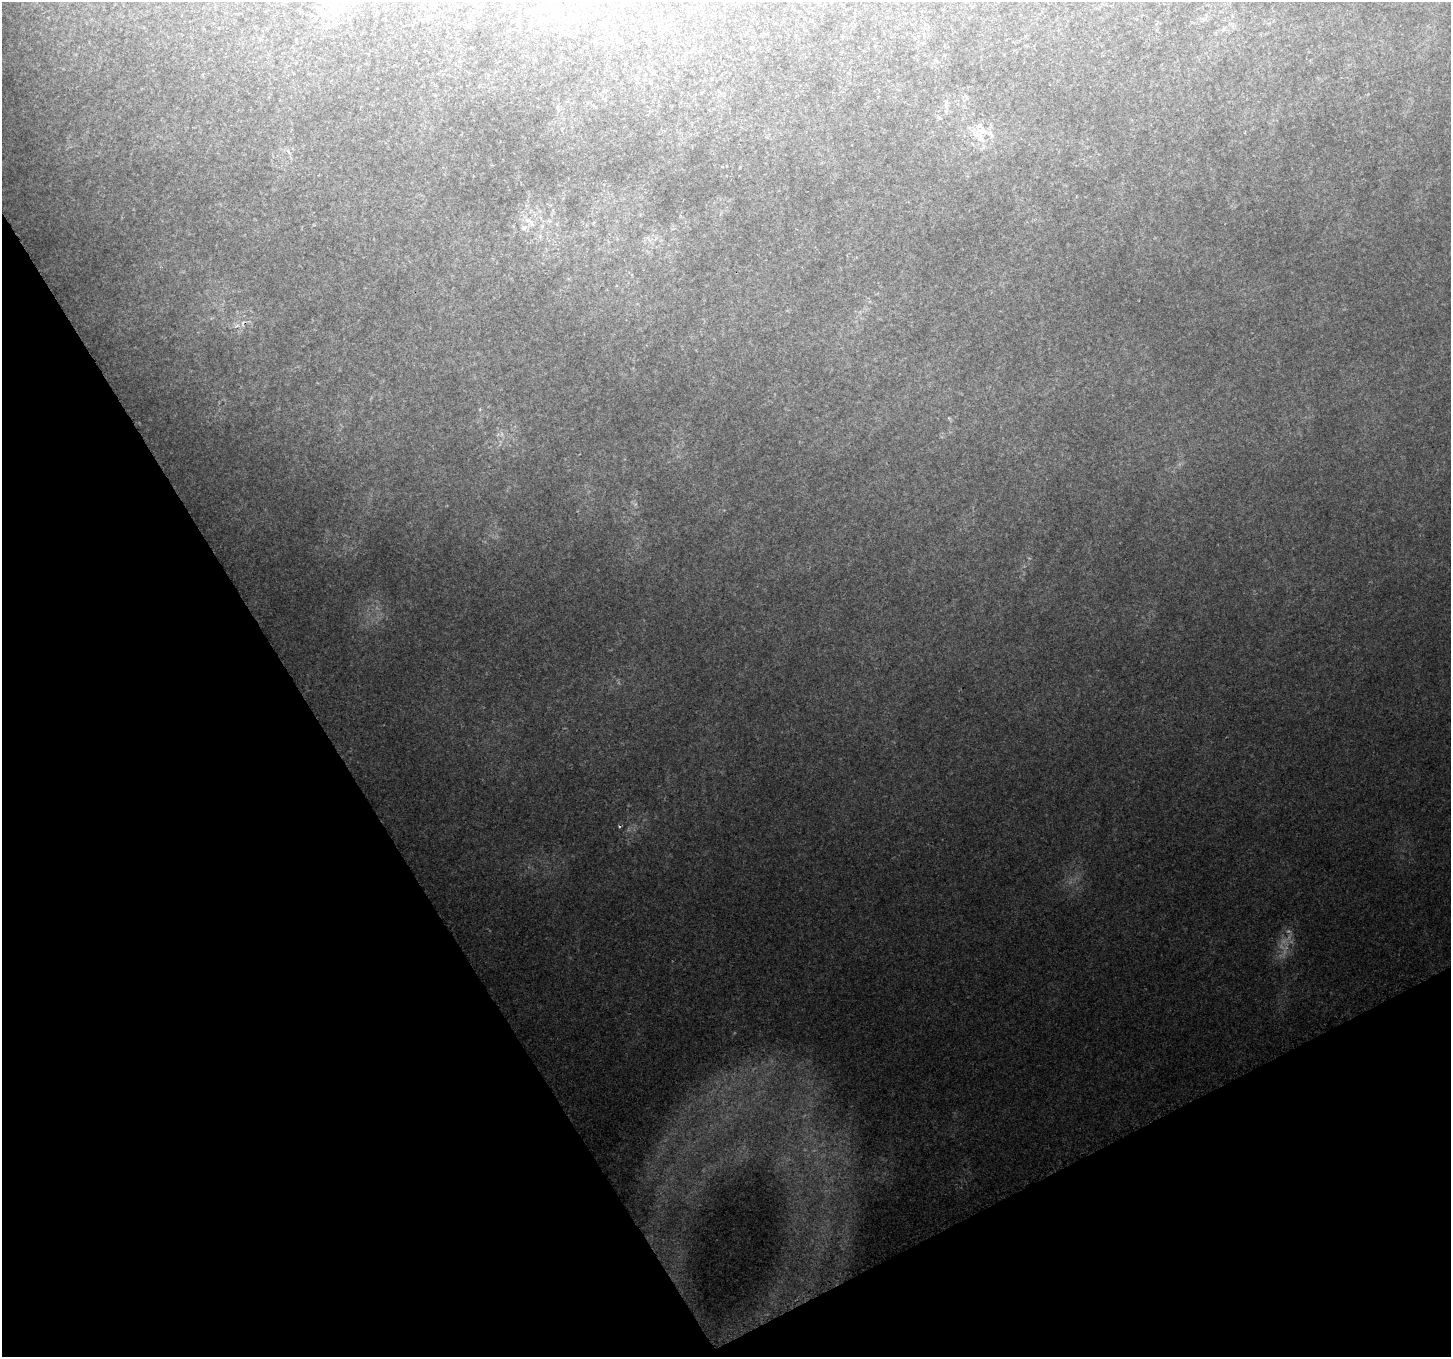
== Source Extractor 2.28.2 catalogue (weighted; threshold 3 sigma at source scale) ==
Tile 14 of 4 x 4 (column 2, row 4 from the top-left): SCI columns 1470-2918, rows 175-1529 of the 5822 x 5712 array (HDU 1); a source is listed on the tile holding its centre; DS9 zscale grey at full resolution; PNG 1453 x 1359 px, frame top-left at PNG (2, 2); no overlay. Shown black and unused: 28% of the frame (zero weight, under 2 of 3 exposures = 1% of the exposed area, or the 3 px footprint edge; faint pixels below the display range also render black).
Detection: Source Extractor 2.28.2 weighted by HDU 2 'WHT'; one run over the whole footprint, this tile lists its part. Background 0.112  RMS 0.0093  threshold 0.0419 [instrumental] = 3 sigma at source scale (4.5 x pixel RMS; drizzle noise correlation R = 1.50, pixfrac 1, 0.0396/0.0396 arcsec/px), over >= 5 px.
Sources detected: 11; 1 too faint to see at this stretch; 1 cosmic-ray / hot-pixel residue — not listed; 2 inside a brighter listed object's ellipse — not listed separately; the other 7 listed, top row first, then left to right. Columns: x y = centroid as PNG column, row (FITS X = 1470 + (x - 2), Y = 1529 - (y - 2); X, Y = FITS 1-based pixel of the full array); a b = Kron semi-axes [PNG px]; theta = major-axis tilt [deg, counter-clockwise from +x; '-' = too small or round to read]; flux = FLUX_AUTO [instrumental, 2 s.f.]
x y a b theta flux
331 4 61 18 33 39
590 5 7 4 -1 1.9
546 9 9 6 -14 3.8
946 106 10 5 -65 3.2
982 130 20 10 -18 14
524 228 10 6 31 4.1
237 325 7 4 20 2.1
Isophote crosses this tile's border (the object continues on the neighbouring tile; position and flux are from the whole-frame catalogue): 1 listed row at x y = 331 4